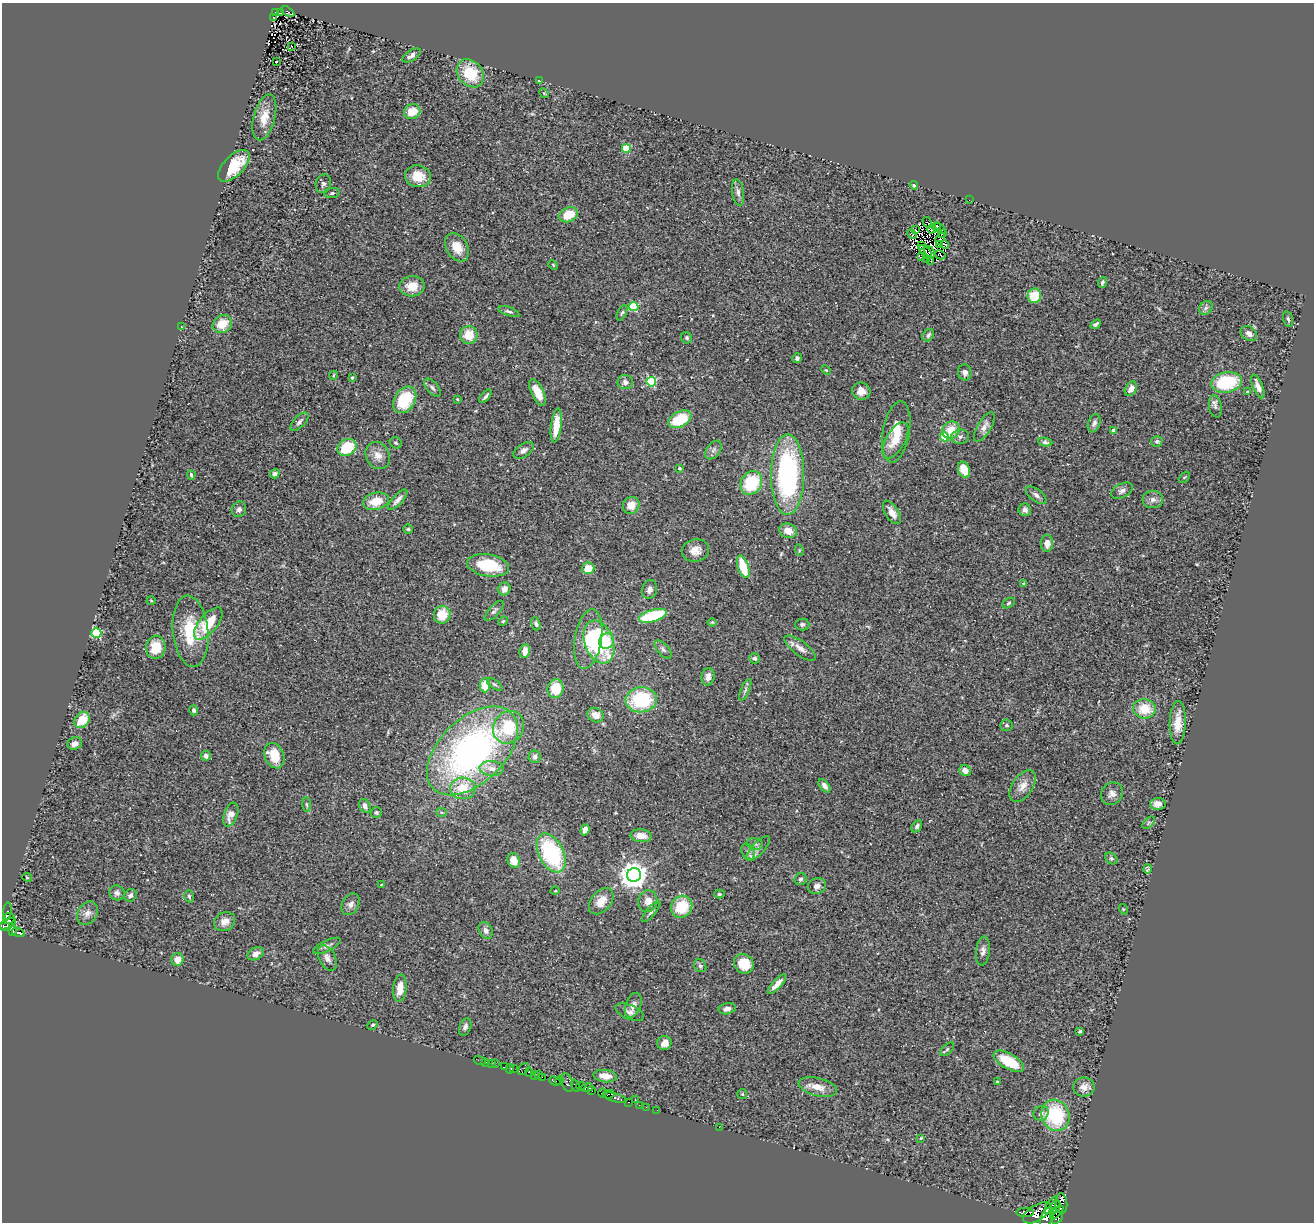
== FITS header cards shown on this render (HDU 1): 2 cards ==
NAXIS1  =                 1312
NAXIS2  =                 1220

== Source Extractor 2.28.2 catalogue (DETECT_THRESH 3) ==
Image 1312 x 1220 px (HDU 1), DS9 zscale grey, 1 PNG px = 1 image px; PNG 1316 x 1224 px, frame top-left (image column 1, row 1220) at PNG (2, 3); each listed source drawn as its Kron ellipse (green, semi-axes under 4 px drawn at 4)
Background 0.371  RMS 0.041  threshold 0.123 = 3 sigma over >= 5 px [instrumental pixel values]
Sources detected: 273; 7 with non-positive FLUX_AUTO (blend fragments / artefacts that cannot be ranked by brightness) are neither listed nor drawn; the other 266 listed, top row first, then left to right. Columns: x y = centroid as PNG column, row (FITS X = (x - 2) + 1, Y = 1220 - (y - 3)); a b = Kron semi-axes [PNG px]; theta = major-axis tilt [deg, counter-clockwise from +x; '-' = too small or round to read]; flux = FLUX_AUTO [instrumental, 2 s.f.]
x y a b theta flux
287 11 7 3 -32 16
276 12 3 3 - 14
280 13 4 2 - 3.8
273 17 3 2 - 3.4
292 46 3 2 - 18
412 55 10 5 33 12
276 62 3 2 - 1.8
470 73 15 12 -49 100
539 81 3 2 - 2.6
544 93 5 4 - 3.3
412 112 8 7 - 42
264 117 23 10 75 44
626 148 4 4 - 95
234 166 20 10 46 85
418 176 13 11 -11 45
323 184 9 7 72 8.8
914 185 4 4 - 8.6
738 192 13 6 -81 12
332 193 7 5 9 5.7
969 200 2 2 - 12
569 215 9 7 21 53
927 222 6 3 -59 36
936 227 4 3 - 4.1
940 228 6 2 -39 4
932 229 5 3 - 3.1
915 230 3 2 - 4.5
942 233 4 3 - 3
912 234 5 2 - 4.6
940 238 6 2 65 4.8
922 245 4 2 - 1.6
939 245 3 2 - 3.3
945 245 4 2 - 3.5
457 247 15 10 -59 43
926 252 8 3 -49 3.8
929 252 7 2 -51 3.1
940 255 5 3 - 1.3
921 257 3 2 - 5.7
926 259 3 2 - 7.8
931 261 3 2 - 2.1
553 265 5 4 - 2.8
1102 282 6 3 68 5.6
412 286 12 10 5 41
1034 296 7 7 - 67
634 307 4 4 - 150
1206 308 7 6 - 8.5
509 311 11 4 -18 7.3
622 313 8 4 64 5.2
1288 319 8 4 -73 6.2
222 324 10 8 36 52
1096 324 5 3 - 5.7
181 327 3 2 - 2.4
1249 334 9 6 -36 14
469 335 9 8 - 48
928 335 7 5 53 7.7
687 338 6 5 - 4.9
797 358 5 4 - 8
826 370 5 3 - 2.5
965 372 8 6 -78 10
334 375 4 2 - 2
352 378 3 3 - 4.5
625 382 8 7 - 13
651 382 5 4 - 250
1226 382 15 10 8 160
1258 386 12 5 -69 18
432 388 11 5 -48 7.6
1131 389 8 5 59 19
861 391 9 8 - 22
537 392 14 6 -64 38
1247 392 3 3 - 3.2
485 396 8 3 50 7.1
457 399 4 2 - 1.8
405 400 14 10 57 110
1215 406 11 6 -80 9.3
680 419 12 7 27 98
299 422 11 5 45 9.1
1094 423 9 6 69 10
556 425 17 5 83 51
984 427 16 7 59 19
951 430 9 8 - 55
1113 430 4 3 - 27
896 432 31 13 80 72
944 437 4 4 - 77
960 437 9 7 9 11
895 440 20 9 60 36
1157 441 6 5 - 6.1
1045 442 7 4 -10 6.8
396 443 6 5 - 5.5
347 447 10 8 33 92
523 450 11 6 34 12
713 450 10 6 53 11
378 455 14 11 -62 26
679 468 3 3 - 6.3
964 470 8 5 -67 44
275 474 5 4 - 9.7
788 474 40 16 90 470
191 475 4 3 - 4.2
1184 477 6 2 45 2.3
751 483 12 10 58 130
1122 491 12 6 28 12
1036 495 12 6 -38 11
1153 499 10 8 1 13
398 500 13 5 47 14
376 501 13 8 13 50
631 505 9 8 - 30
239 509 8 7 - 10
1025 510 6 6 - 12
892 512 13 6 -58 23
408 529 4 4 - 3.5
788 531 9 7 -16 31
1047 543 8 6 -89 19
799 550 6 3 -74 3.4
696 551 13 11 12 27
488 565 21 11 -9 110
743 567 12 5 -71 89
588 568 6 6 - 42
1024 584 4 3 - 4.4
504 589 6 6 - 18
649 589 9 7 72 13
151 601 4 3 - 2.1
1009 603 7 4 29 4.4
494 611 13 5 48 8.4
442 615 9 8 - 60
653 616 14 6 16 170
503 621 5 4 - 3.1
712 622 4 4 - 3
208 624 19 9 50 95
536 624 7 4 -72 6.1
802 624 7 6 - 7.2
190 631 36 18 -84 120
96 633 5 5 - 240
588 639 30 13 81 86
607 641 8 7 - 29
599 642 22 14 -70 310
156 647 11 9 81 50
800 648 19 7 -37 20
663 649 11 5 -48 8.2
525 651 7 5 80 24
754 658 5 5 - 7.5
708 677 9 6 79 17
495 684 9 4 -35 5.5
485 685 7 5 -90 52
556 689 9 8 - 74
745 690 11 4 66 7
641 700 15 12 4 180
1144 709 11 9 -4 65
194 710 5 4 - 7
595 715 8 7 - 27
82 720 9 7 56 67
1178 723 21 8 88 40
1006 725 6 6 - 5.5
509 727 17 15 60 110
75 744 7 6 - 14
472 751 54 32 44 950
206 756 5 5 - 8.9
274 756 13 9 -67 66
535 757 6 6 - 8.6
492 768 12 7 -5 21
965 771 6 5 - 15
824 786 8 4 -52 12
1023 786 18 10 54 27
463 788 12 11 - 64
1112 794 12 10 50 17
1158 804 8 6 3 17
307 805 7 3 -88 4.1
365 806 7 5 -62 14
376 812 5 5 - 4.7
442 813 5 3 - 3.4
231 815 12 6 70 27
1149 823 7 4 46 5.1
917 826 6 4 57 6.8
585 830 5 4 - 19
641 836 11 6 -3 28
755 844 8 6 -12 7.1
758 849 16 6 46 16
748 852 8 6 -69 9.9
551 853 21 12 -62 290
1111 858 7 5 -40 4.7
514 860 7 6 - 36
1148 869 4 3 - 3.4
634 875 7 7 - 3500
27 877 5 3 - 2.7
801 879 6 6 - 6.6
381 885 3 3 - 2
817 886 9 8 - 14
555 891 4 3 - 2.4
117 893 8 7 - 9.3
719 894 5 4 - 3.6
130 895 7 5 39 7.3
189 896 6 4 -73 4.7
601 901 15 10 51 37
648 901 11 9 77 27
351 904 11 8 60 14
682 907 11 10 - 93
1123 909 5 3 - 2.3
7 911 8 4 83 38
651 912 13 4 49 8.4
87 913 13 9 60 17
9 919 6 5 - 230
225 922 11 9 30 20
8 924 9 3 27 160
5 926 5 3 - 67
486 930 9 6 -64 12
13 931 5 4 - 160
18 933 6 3 -20 130
327 946 15 5 26 11
983 951 14 7 84 14
256 954 8 6 29 14
327 958 13 8 -64 15
177 960 6 6 - 28
744 964 10 9 - 55
700 966 7 5 -54 5.6
777 984 12 4 47 23
400 988 13 6 83 35
633 1005 13 7 69 17
727 1009 8 5 13 15
630 1012 15 7 -23 12
372 1025 6 4 30 4.4
465 1027 9 5 68 9.8
1080 1031 4 3 - 4.2
664 1043 7 7 - 20
947 1049 8 4 42 5.2
480 1061 6 2 -19 5.5
1009 1061 17 7 -30 90
486 1062 3 2 - 24
491 1063 3 2 - 6.6
495 1064 3 2 - 22
505 1066 4 2 - 68
513 1068 3 2 - 240
510 1069 5 2 - 14
524 1069 6 4 47 230
529 1072 4 3 - 83
539 1074 3 2 - 32
535 1076 3 2 - 20
605 1076 12 6 -7 29
542 1077 2 2 - 230
555 1081 6 3 -23 240
560 1081 4 3 - 120
567 1082 10 5 -71 340
997 1082 3 3 - 2.7
575 1086 6 3 -72 250
581 1086 4 3 - 200
818 1087 19 9 -14 33
1084 1087 10 9 - 21
587 1088 7 4 11 470
592 1090 3 2 - 30
602 1093 4 3 - 250
609 1094 5 2 - 500
742 1094 5 5 - 3.2
615 1098 12 4 -15 260
635 1100 3 2 - 2.1
628 1102 3 2 - 13
639 1105 2 2 - 6.6
646 1107 2 2 - 6.6
657 1110 2 2 - 8
1041 1113 8 7 - 9.4
1055 1115 16 13 -67 190
719 1127 2 2 - 19
921 1138 4 3 - 4.2
1061 1203 10 6 -87 470
1051 1205 10 4 57 1100
1056 1206 6 5 - 720
1025 1212 9 4 0 820
1057 1212 8 4 49 740
1037 1213 15 8 31 3000
1047 1217 11 6 67 2000
1057 1218 7 5 43 980
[7 non-positive-flux detections neither listed nor drawn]